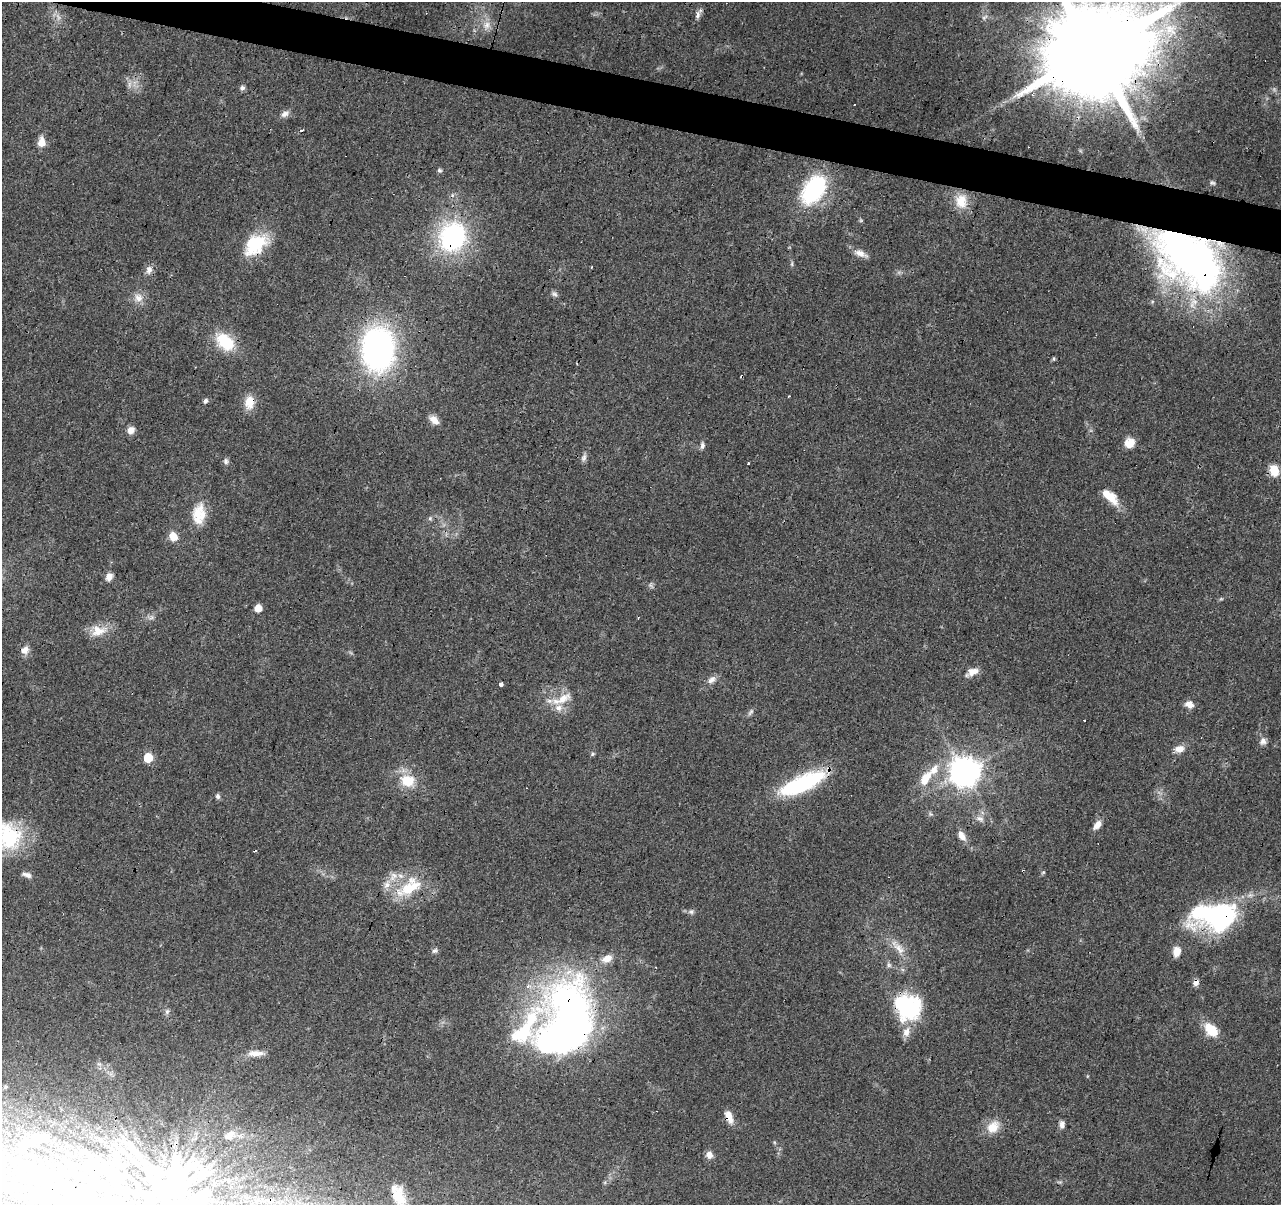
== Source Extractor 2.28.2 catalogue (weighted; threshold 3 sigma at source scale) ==
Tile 11 of 4 x 4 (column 3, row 3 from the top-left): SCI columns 2561-3839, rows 1419-2621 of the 5122 x 5305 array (HDU 1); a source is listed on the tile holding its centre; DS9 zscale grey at full resolution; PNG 1283 x 1207 px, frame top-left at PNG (2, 2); no overlay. Shown black and unused: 3% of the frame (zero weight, under 3 of 4 exposures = <1% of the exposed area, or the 3 px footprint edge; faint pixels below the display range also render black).
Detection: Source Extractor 2.28.2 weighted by HDU 2 'WHT'; one run over the whole footprint, this tile lists its part. Background 0.0456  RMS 0.0046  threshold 0.0206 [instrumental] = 3 sigma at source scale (4.5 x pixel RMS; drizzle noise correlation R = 1.50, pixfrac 1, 0.0396/0.0396 arcsec/px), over >= 5 px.
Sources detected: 119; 4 too faint to see at this stretch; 9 inside a brighter object's white glare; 4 cosmic-ray / hot-pixel residue — not listed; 13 inside a brighter listed object's ellipse — not listed separately; the other 89 listed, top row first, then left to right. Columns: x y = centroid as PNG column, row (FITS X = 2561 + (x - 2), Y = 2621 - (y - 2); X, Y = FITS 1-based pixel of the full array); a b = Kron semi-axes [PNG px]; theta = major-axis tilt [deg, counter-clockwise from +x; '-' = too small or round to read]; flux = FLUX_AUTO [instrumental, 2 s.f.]
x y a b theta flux
698 15 13 6 72 1.9
985 17 9 4 54 1.2
487 25 13 11 38 4.2
1094 52 27 22 61 13000
129 84 10 5 90 1.8
242 88 6 5 - 1.7
285 114 13 7 32 2.4
41 142 12 8 89 4.4
439 170 6 5 - 0.84
1213 183 8 5 -20 0.81
813 190 35 22 55 43
961 201 19 16 84 9
452 237 23 20 66 78
255 244 30 19 40 23
860 253 19 8 -23 3.4
1189 257 74 47 -28 210
149 269 12 7 57 2.4
554 294 8 6 -71 1.2
138 298 13 11 -52 4.2
225 341 26 17 -40 16
378 349 30 23 -87 170
1054 359 5 4 - 0.74
742 376 3 3 - 6.4
789 396 3 2 - 0.4
205 401 7 5 65 1.1
249 402 18 12 87 6.3
434 420 13 8 -37 3.7
131 430 9 8 - 2.9
1129 443 13 12 - 4.7
702 445 9 6 84 1.5
584 458 11 7 73 1.6
226 461 8 6 -77 1.3
748 463 3 3 - 1.8
1274 470 13 10 -71 7.3
1110 497 25 10 -44 8.3
199 514 27 16 82 11
430 518 6 5 - 0.92
173 536 8 8 - 6.2
109 577 9 7 74 2.8
1221 599 6 4 18 0.62
258 608 6 5 - 5.6
151 617 8 5 58 1.4
98 631 24 14 14 8
25 650 12 10 59 3.1
972 672 17 8 23 4.3
712 680 13 8 38 2.7
501 685 4 3 - 26
562 699 34 11 25 9.2
1189 704 10 7 -24 3.7
1084 720 3 3 - 0.76
1263 741 10 8 61 2.3
1179 749 15 9 14 3.8
592 754 6 5 - 0.69
148 758 6 6 - 17
964 772 9 9 - 740
925 779 20 10 58 8.9
407 781 20 15 -10 12
802 783 47 14 24 54
218 796 7 6 - 1.2
980 819 12 8 -21 2.6
1097 825 12 7 48 3.2
8 836 36 33 84 34
962 836 13 8 -56 3.6
1043 872 6 4 2 0.53
26 874 12 6 -7 2
409 887 39 19 34 20
691 912 8 7 - 1.3
1219 916 42 27 10 84
899 948 22 10 -46 5.8
434 950 8 4 34 1.1
1177 951 11 8 87 5
607 959 15 10 23 5.1
889 965 8 5 -60 1.2
1196 982 8 7 - 2.4
528 987 5 4 - 2.1
908 1007 25 21 -41 51
167 1011 8 6 75 1.2
570 1026 77 42 88 270
1211 1030 20 12 -46 9.6
906 1032 15 10 72 4.1
522 1033 55 27 26 32
256 1053 21 7 -1 4.5
5 1087 5 5 - 0.6
729 1117 16 8 -69 4.7
1062 1125 10 6 -89 2
993 1127 19 13 46 7.4
709 1155 9 8 - 2.8
111 1183 233 77 19 290
399 1196 24 11 -72 9
Overlapping masked pixels (flux is a lower limit): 15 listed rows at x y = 1094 52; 813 190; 452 237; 255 244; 1189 257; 742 376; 249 402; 802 783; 8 836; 1219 916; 1196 982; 908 1007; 570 1026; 729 1117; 399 1196
Isophote crosses this tile's border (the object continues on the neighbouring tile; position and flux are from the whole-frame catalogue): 4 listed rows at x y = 1094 52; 8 836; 111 1183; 399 1196